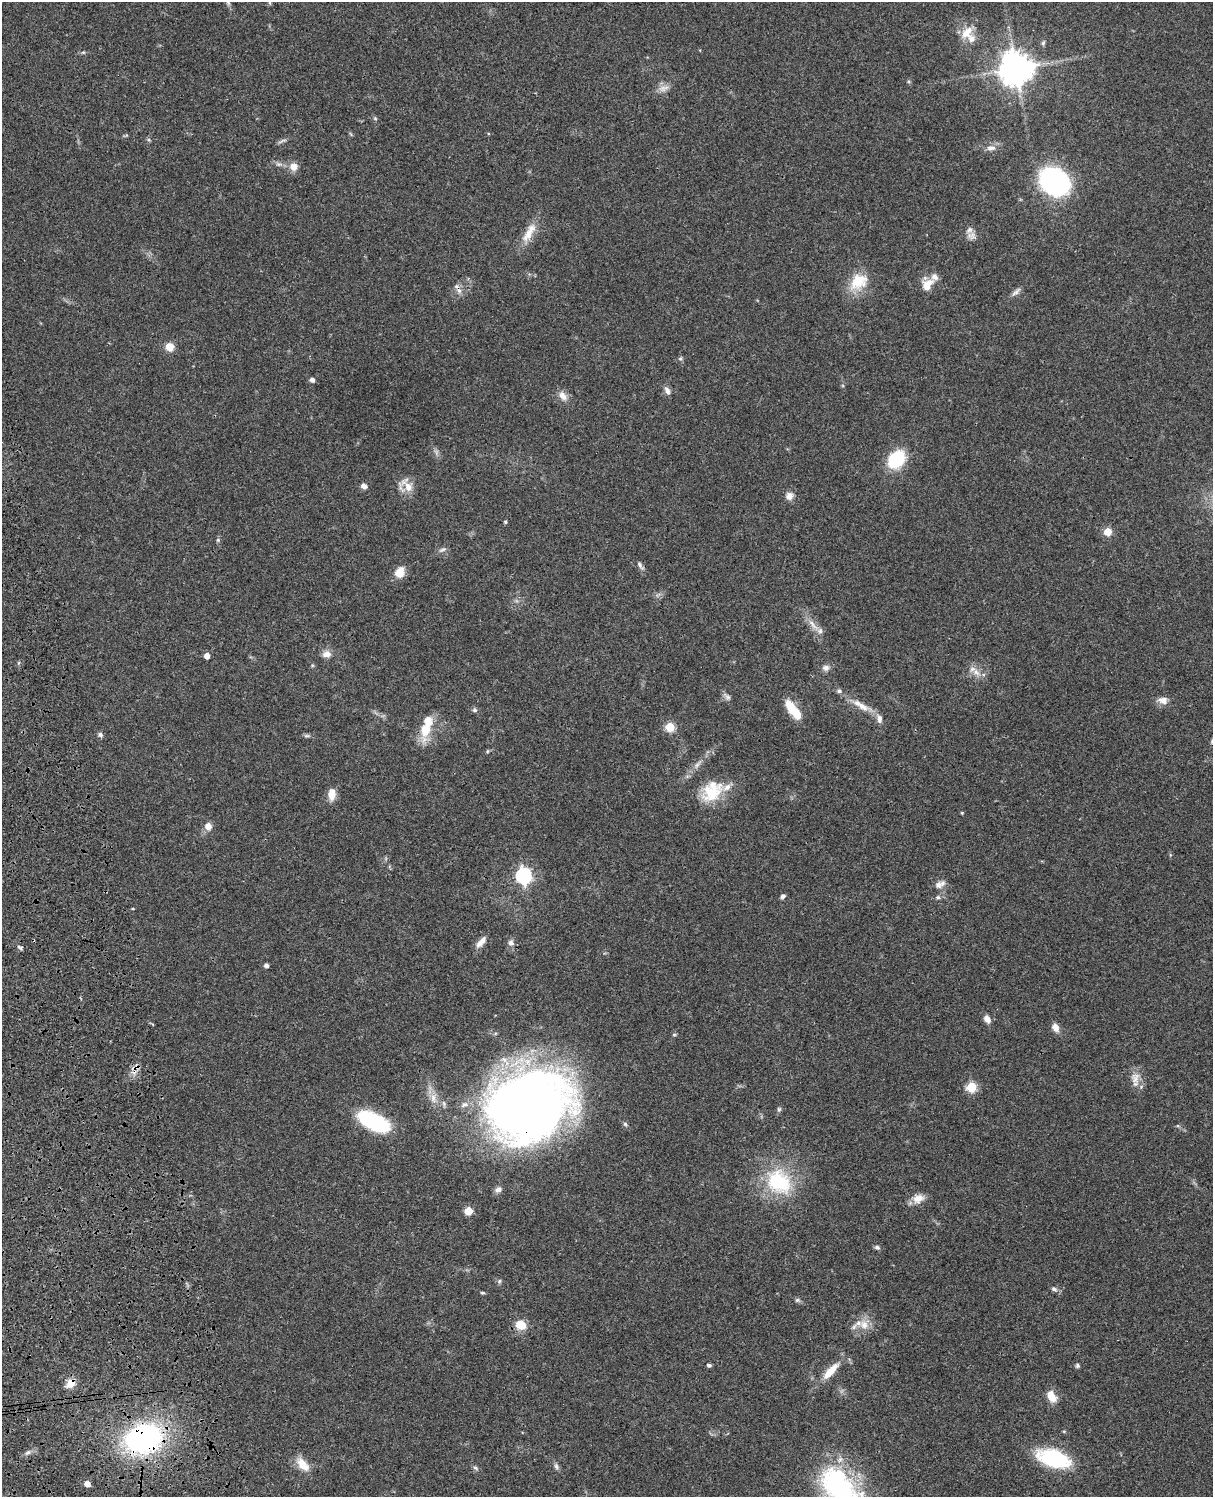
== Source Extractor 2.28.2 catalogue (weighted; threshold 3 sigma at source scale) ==
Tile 7 of 4 x 3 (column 3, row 2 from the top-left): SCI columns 2545-3755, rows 1773-3267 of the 5086 x 4927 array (HDU 1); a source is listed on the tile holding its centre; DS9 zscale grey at full resolution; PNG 1215 x 1499 px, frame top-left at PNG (2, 2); no overlay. Shown black and unused: <1% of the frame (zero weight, under 3 of 4 exposures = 6% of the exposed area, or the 3 px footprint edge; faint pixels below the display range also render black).
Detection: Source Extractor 2.28.2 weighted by HDU 2 'WHT'; one run over the whole footprint, this tile lists its part. Background 0.0764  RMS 0.0058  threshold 0.026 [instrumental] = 3 sigma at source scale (4.5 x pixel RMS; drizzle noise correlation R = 1.50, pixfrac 1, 0.05/0.05 arcsec/px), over >= 5 px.
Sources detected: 107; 3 too faint to see at this stretch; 1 cosmic-ray / hot-pixel residue — not listed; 7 inside a brighter listed object's ellipse — not listed separately; the other 96 listed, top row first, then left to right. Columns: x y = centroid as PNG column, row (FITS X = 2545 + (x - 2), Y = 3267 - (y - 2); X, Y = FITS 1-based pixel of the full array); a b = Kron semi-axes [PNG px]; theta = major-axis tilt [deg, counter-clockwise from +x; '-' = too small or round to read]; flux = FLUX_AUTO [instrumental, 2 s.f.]
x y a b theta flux
270 2 7 3 -81 0.71
228 3 7 5 -46 1
967 33 20 12 47 8.6
1043 43 7 5 74 1.1
83 52 6 4 0 0.83
1016 68 10 10 - 1000
375 119 6 4 -1 0.74
149 140 6 4 -44 0.82
991 148 13 7 4 3.3
279 164 10 6 -9 2.1
293 167 11 11 - 4.6
1054 182 21 17 -34 160
528 234 24 11 59 9.2
973 236 12 9 90 3.2
858 282 27 20 37 16
927 284 19 13 42 7.4
1016 292 16 5 39 2.4
170 347 8 8 - 6.9
680 358 6 4 28 0.93
312 380 5 5 - 2.5
667 391 11 6 -63 2.4
563 396 13 9 -52 4.3
896 459 17 13 48 33
364 486 8 6 -22 2.2
407 486 20 10 -44 7.2
789 496 10 9 - 3.5
505 522 5 4 - 0.79
1107 532 9 9 - 5.3
218 540 6 4 89 0.83
442 550 12 5 25 1.8
640 565 13 5 -57 1.8
400 572 13 11 68 6.8
813 625 23 7 -46 5.6
327 654 10 8 3 4.3
207 656 4 4 - 5
826 668 10 8 3 2.6
976 672 14 8 -40 4.4
839 691 7 6 - 1.6
727 697 12 7 -51 2.1
1163 700 13 10 -4 4
862 706 22 10 -32 7.4
475 710 6 6 - 1.3
793 710 23 8 -52 16
670 727 5 5 - 27
425 729 28 13 80 14
100 735 7 6 - 1.4
307 736 10 4 -4 1.2
487 751 6 4 89 0.68
697 765 14 5 54 2.8
712 791 31 23 43 21
332 794 13 8 87 6.6
962 813 5 3 - 0.53
208 826 9 8 - 4
523 876 7 6 - 170
938 885 11 9 57 3.8
783 896 6 5 - 1.4
938 897 6 5 - 1.3
133 909 4 3 - 0.52
483 940 15 9 60 3.9
511 943 9 8 - 2.4
20 947 8 4 -40 1.1
266 966 4 4 - 1.9
987 1019 10 7 -61 3.4
1055 1027 10 7 -63 4
135 1068 14 7 16 3.2
1135 1078 18 12 86 6.2
971 1087 5 5 - 33
433 1098 15 9 -80 5.3
529 1106 76 60 25 550
779 1109 7 5 89 1
374 1121 35 15 -26 48
625 1124 6 6 - 1.1
779 1182 39 31 -45 41
498 1189 9 7 16 2.1
918 1199 16 11 23 5.6
468 1211 5 5 - 14
877 1247 7 5 -12 1.3
499 1281 6 5 - 1.1
1054 1289 9 6 -31 1.6
482 1293 7 3 -9 0.74
797 1300 7 5 -13 1.2
864 1324 14 12 -46 6.9
521 1325 9 8 - 12
709 1365 6 4 -7 1.1
1077 1365 6 6 - 1.1
830 1371 26 9 47 10
71 1383 14 10 48 5.5
1051 1396 14 9 -59 7.8
143 1439 35 27 15 120
28 1453 10 5 40 1.8
1053 1458 25 13 -18 61
303 1464 22 12 -48 8
556 1466 9 6 -70 1.6
476 1468 9 4 -27 1.2
87 1484 5 4 - 4.6
840 1490 53 29 -58 130
Overlapping masked pixels (flux is a lower limit): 5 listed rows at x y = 793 710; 135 1068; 529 1106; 71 1383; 143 1439
Isophote crosses this tile's border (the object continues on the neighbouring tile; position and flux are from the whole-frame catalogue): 2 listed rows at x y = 270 2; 840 1490